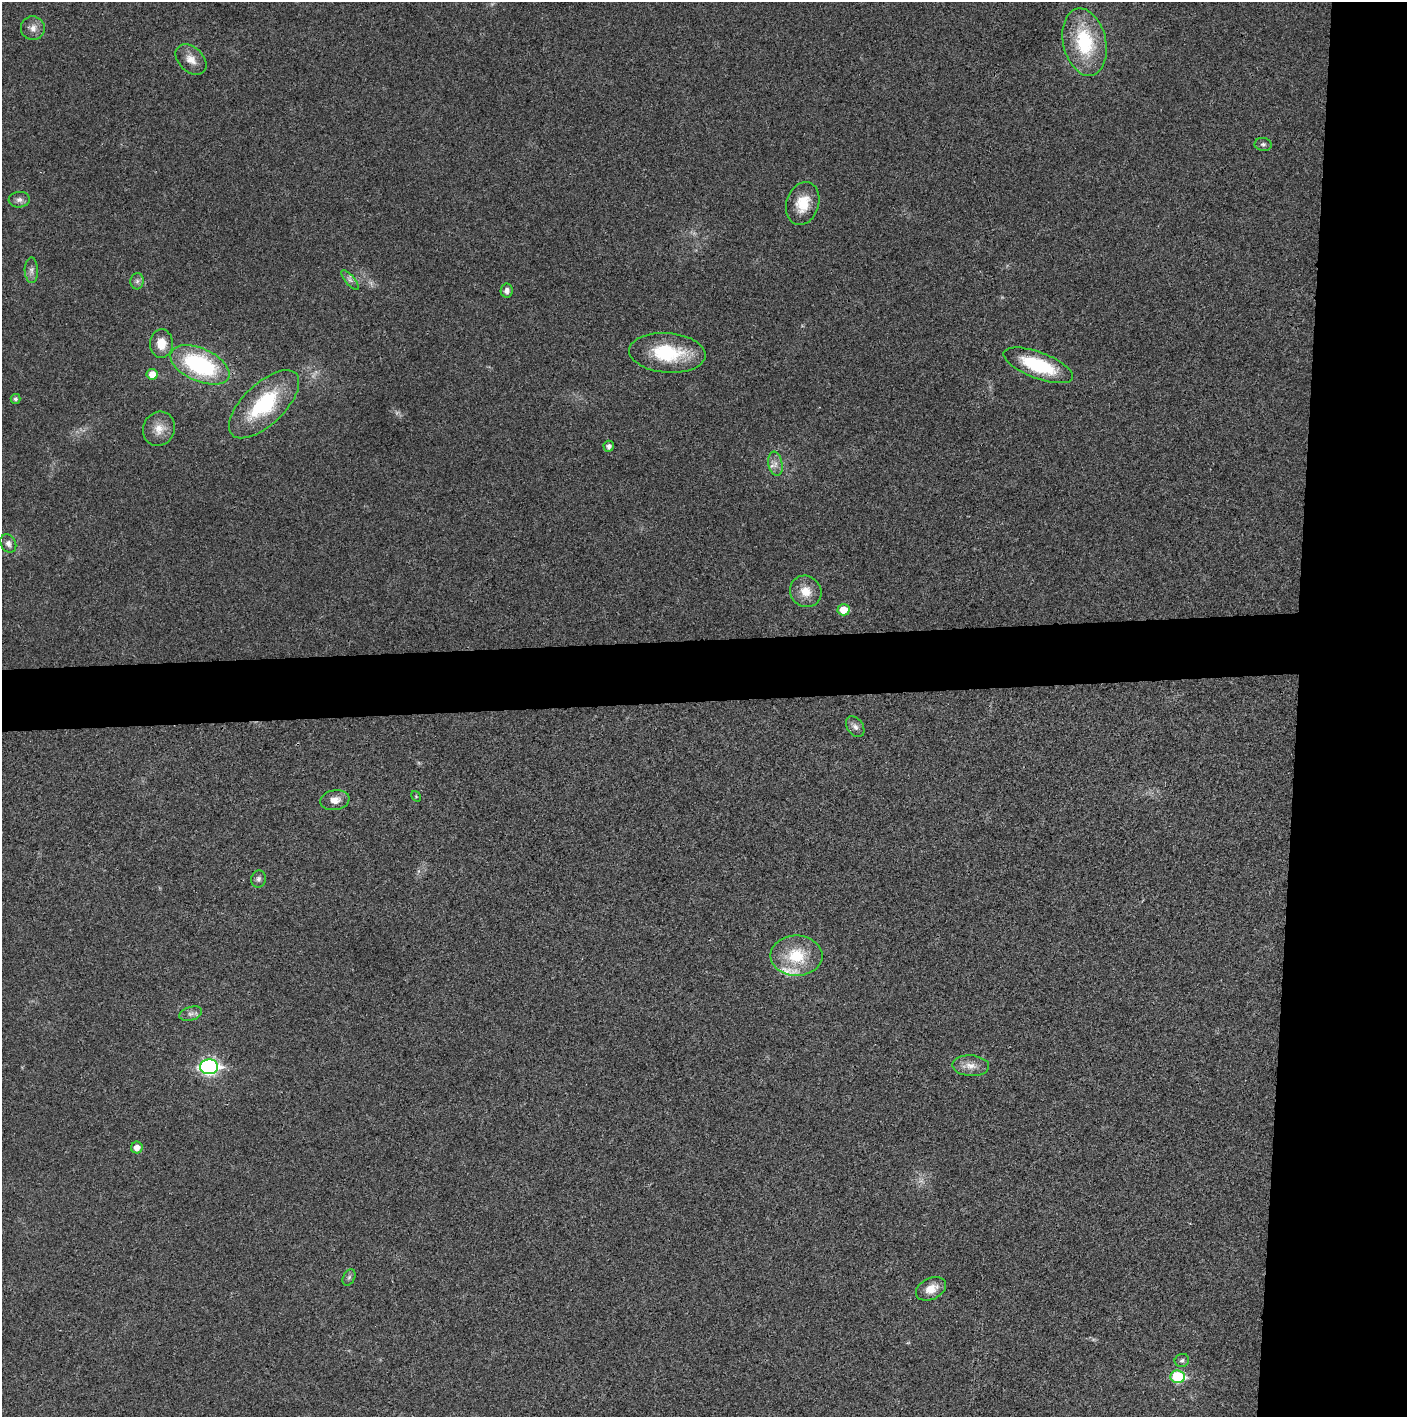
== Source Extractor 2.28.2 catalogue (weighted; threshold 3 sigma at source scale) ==
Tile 6 of 3 x 3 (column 3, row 2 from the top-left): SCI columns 2829-4233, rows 1419-2833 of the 4234 x 4247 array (HDU 1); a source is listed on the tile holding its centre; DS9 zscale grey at full resolution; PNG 1409 x 1419 px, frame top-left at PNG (2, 2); each listed source drawn as its Kron ellipse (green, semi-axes under 4 px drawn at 4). Shown black and unused: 12% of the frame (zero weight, under 3 of 4 exposures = <1% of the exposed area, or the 3 px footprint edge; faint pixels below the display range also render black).
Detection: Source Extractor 2.28.2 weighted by HDU 2 'WHT'; one run over the whole footprint, this tile lists its part. Background 0.0193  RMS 0.005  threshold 0.0224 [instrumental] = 3 sigma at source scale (4.5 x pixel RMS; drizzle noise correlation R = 1.50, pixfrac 1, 0.05/0.05 arcsec/px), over >= 5 px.
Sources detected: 40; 3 too faint to see at this stretch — neither listed nor drawn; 1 inside a brighter listed object's ellipse — not listed separately; the other 36 listed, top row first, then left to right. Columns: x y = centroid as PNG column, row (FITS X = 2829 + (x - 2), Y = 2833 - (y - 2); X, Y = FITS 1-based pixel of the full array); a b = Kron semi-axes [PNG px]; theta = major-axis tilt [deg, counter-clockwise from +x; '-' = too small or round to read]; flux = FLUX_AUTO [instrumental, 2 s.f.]
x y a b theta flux
33 28 12 12 - 3.9
1084 42 34 21 -78 36
191 59 18 12 -44 5.6
1263 144 8 6 -8 1.3
19 200 10 8 5 2.3
803 203 22 16 72 11
31 270 13 6 -89 2.3
350 280 12 4 -50 1.8
137 281 8 6 88 1.7
507 290 7 6 - 2.3
161 344 14 11 -88 7.5
667 353 38 20 -4 31
200 365 31 16 -24 61
1038 365 37 13 -21 31
152 374 5 5 - 5.7
15 399 5 5 - 1.1
264 404 44 20 44 41
159 429 17 15 64 6.7
609 446 5 5 - 2.2
775 464 12 7 -79 2.9
8 544 9 7 -61 2.5
806 591 16 15 - 8.1
844 610 6 5 - 9.2
855 727 11 8 -55 2.3
416 796 6 3 -57 0.51
335 800 15 10 9 4.6
259 879 9 7 74 1.6
796 956 26 20 0 20
191 1014 11 7 17 2.3
971 1066 18 10 -3 5
209 1067 9 7 1 140
137 1147 6 6 - 4.3
349 1277 9 5 63 1.2
931 1289 16 10 26 6.7
1182 1360 7 6 - 1.3
1178 1377 7 6 - 36